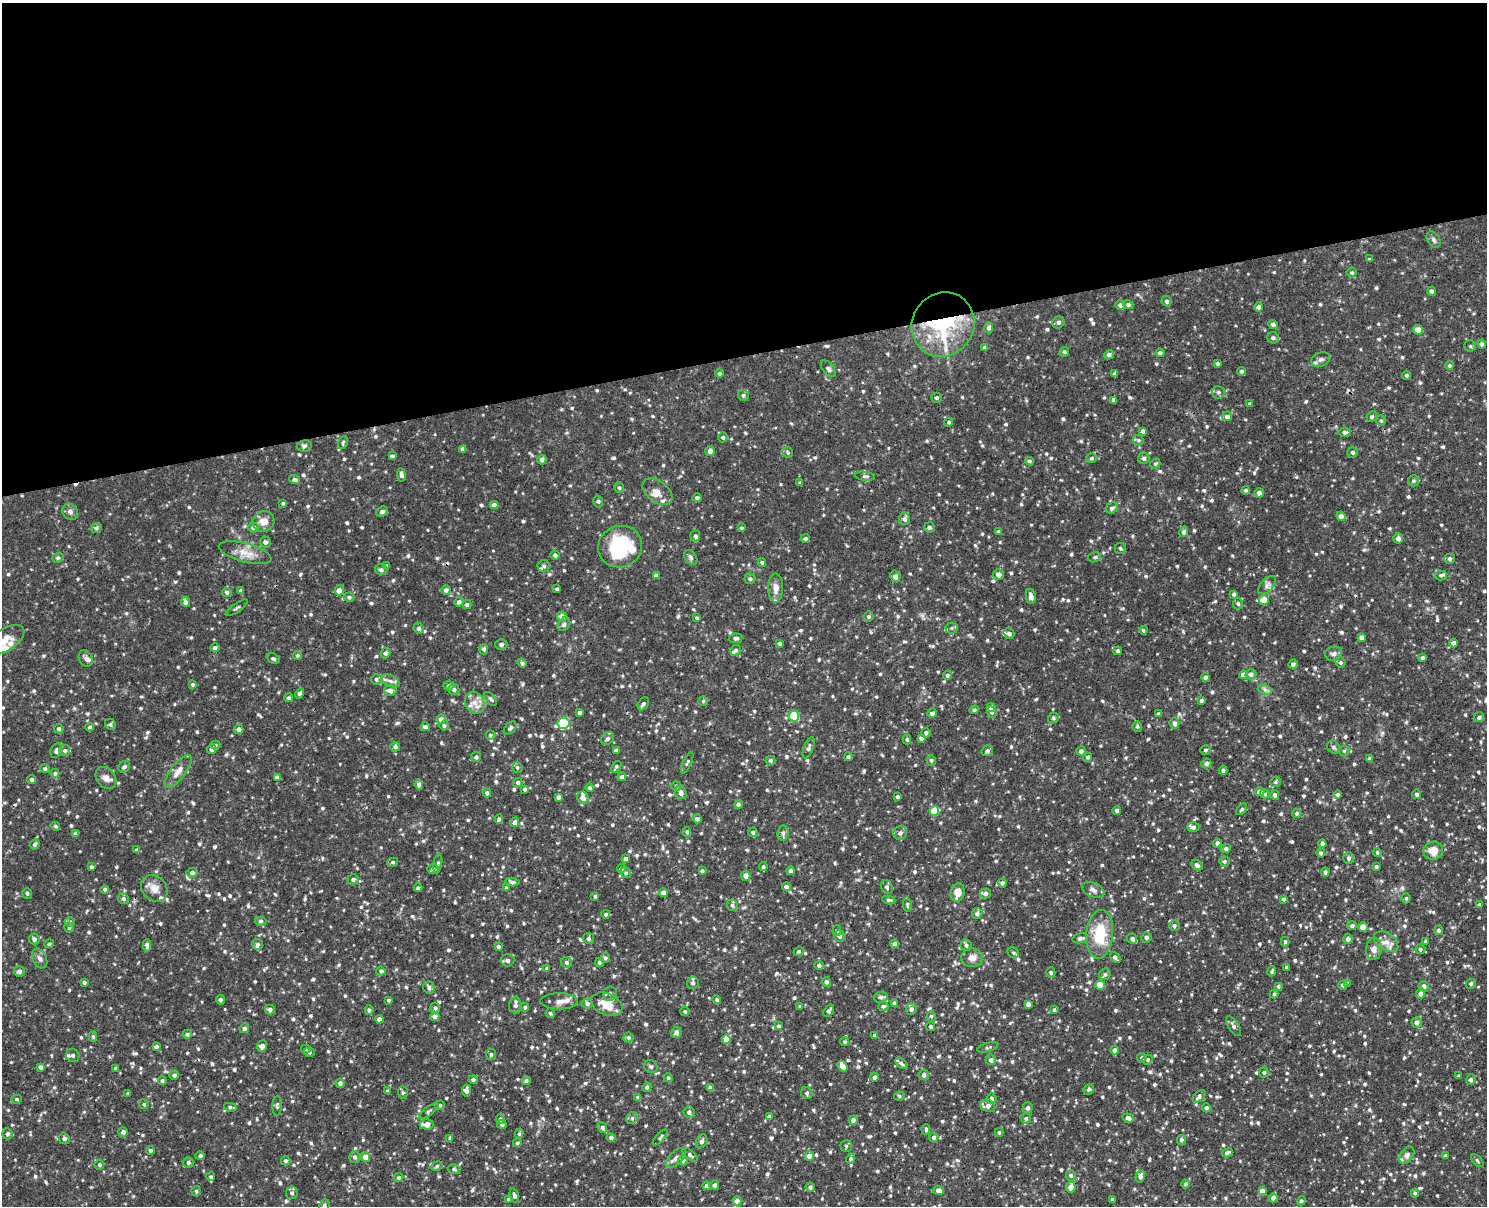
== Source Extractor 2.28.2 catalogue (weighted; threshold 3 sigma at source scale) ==
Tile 2 of 3 x 4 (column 2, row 1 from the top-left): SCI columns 1637-3121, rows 3671-4874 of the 4867 x 4930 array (HDU 1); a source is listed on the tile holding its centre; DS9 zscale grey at full resolution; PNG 1489 x 1208 px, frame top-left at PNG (2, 3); each listed source drawn as its Kron ellipse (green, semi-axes under 4 px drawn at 4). Shown black and unused: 29% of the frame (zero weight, under 3 of 4 exposures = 6% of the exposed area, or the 3 px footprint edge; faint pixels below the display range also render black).
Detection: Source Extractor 2.28.2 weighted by HDU 2 'WHT'; one run over the whole footprint, this tile lists its part. Background 0.0315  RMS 0.0032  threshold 0.0143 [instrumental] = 3 sigma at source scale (4.5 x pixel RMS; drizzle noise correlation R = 1.50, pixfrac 1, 0.05/0.05 arcsec/px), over >= 5 px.
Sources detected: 1119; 5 cosmic-ray / hot-pixel residue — neither listed nor drawn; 22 inside a brighter listed object's ellipse — not listed separately; of the other 1092, all 500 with FLUX_AUTO >= 0.525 (the completeness limit of this list) listed and drawn (592 fainter detections not listed), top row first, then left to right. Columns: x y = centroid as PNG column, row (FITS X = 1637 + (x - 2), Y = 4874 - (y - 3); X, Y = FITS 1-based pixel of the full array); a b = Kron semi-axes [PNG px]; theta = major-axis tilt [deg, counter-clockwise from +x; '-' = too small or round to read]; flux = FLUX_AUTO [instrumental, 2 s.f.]
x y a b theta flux
1434 240 9 6 -58 0.89
1370 259 4 3 - 0.57
1352 273 5 5 - 0.57
1432 291 4 4 - 0.78
1167 301 5 4 - 0.86
1120 305 5 5 - 1
1128 305 5 4 - 0.81
1259 307 5 4 - 1.1
1058 322 6 5 - 0.89
943 324 33 31 55 38
1273 325 5 4 - 0.83
989 328 5 4 - 0.96
1418 330 5 4 - 3.4
1273 338 6 5 - 0.91
1482 344 4 4 - 0.96
1470 346 5 5 - 0.54
985 348 4 4 - 0.96
1064 352 5 4 - 0.61
1160 353 4 4 - 0.84
1109 355 5 4 - 0.99
1321 359 9 7 19 1.2
1217 363 4 3 - 0.65
1449 365 4 4 - 0.53
828 369 10 5 -51 0.84
1242 371 4 4 - 0.65
719 373 4 4 - 0.6
1115 374 4 4 - 0.81
1406 375 4 4 - 0.54
1218 392 6 6 - 0.83
743 395 6 5 - 0.66
937 398 5 5 - 0.63
1114 400 4 4 - 0.94
1250 404 4 4 - 0.57
1227 416 5 5 - 1.3
1372 417 5 5 - 0.79
1381 421 5 5 - 0.6
949 422 4 4 - 0.57
1143 431 4 4 - 1
1344 432 6 5 - 0.9
723 437 5 5 - 0.61
1138 440 5 5 - 0.59
343 443 7 4 64 0.55
304 446 7 5 11 0.72
463 449 4 4 - 1.4
710 451 5 4 - 1.5
788 452 6 5 - 0.53
1352 452 5 5 - 0.97
392 456 4 3 - 0.77
1091 458 5 4 - 0.59
1144 458 6 5 - 0.72
542 460 5 4 - 1.2
1030 461 4 4 - 0.59
1155 464 5 4 - 0.56
401 475 7 4 -82 1.2
865 476 10 4 -7 0.74
294 480 5 4 - 1
1413 481 6 5 - 0.76
800 483 4 3 - 0.57
619 488 5 5 - 0.58
1246 490 4 4 - 0.65
657 492 17 10 -39 2.8
1259 493 5 4 - 1.3
697 498 4 4 - 0.7
598 501 6 4 -74 0.59
283 503 4 3 - 0.54
494 505 4 4 - 1.8
1112 508 6 5 - 0.95
382 511 6 5 - 0.95
70 512 9 7 -48 1.1
1341 516 5 4 - 1.9
904 519 6 5 - 1.2
263 522 11 10 - 2.9
253 527 5 5 - 1.3
929 527 5 5 - 0.71
96 528 5 5 - 0.86
741 528 4 4 - 0.54
999 532 4 4 - 0.99
1184 532 5 4 - 0.81
695 536 5 5 - 0.6
805 538 5 4 - 0.75
1398 538 5 5 - 1.2
265 542 5 5 - 1.1
620 547 22 20 22 25
1120 549 6 5 - 0.57
245 553 27 9 -15 4.1
555 555 5 4 - 0.84
691 557 8 5 -52 0.84
1095 557 7 5 15 0.59
58 558 6 4 20 0.53
1450 559 5 5 - 0.73
762 562 4 4 - 0.63
386 566 4 3 - 0.62
544 566 6 5 - 0.74
381 570 6 5 - 0.89
999 575 5 5 - 1.7
1441 575 6 5 - 0.56
656 576 4 4 - 1.4
895 576 6 5 - 1.4
750 579 5 5 - 0.69
1267 585 11 6 47 1.1
776 588 14 7 89 2.1
557 589 3 3 - 0.58
339 590 5 4 - 2
446 590 5 4 - 0.91
241 591 4 3 - 0.75
227 592 5 4 - 0.68
1234 594 4 4 - 0.8
1031 596 7 4 -79 1.4
349 597 5 4 - 0.62
1264 600 5 5 - 5
186 602 5 4 - 1
459 602 5 4 - 0.93
467 604 4 4 - 0.72
1238 604 6 5 - 0.69
237 608 13 3 35 0.53
562 616 5 4 - 2.2
869 616 5 5 - 0.54
697 618 3 3 - 0.6
564 624 7 5 54 0.93
419 628 5 5 - 0.82
952 628 6 5 - 0.73
1143 630 4 4 - 0.55
1009 633 5 5 - 1
1361 637 4 4 - 1.3
736 638 7 5 10 0.81
5 640 21 11 32 3.9
1453 643 4 4 - 1.2
501 644 6 5 - 0.95
779 644 4 4 - 0.79
215 648 4 4 - 0.81
484 649 5 4 - 0.84
736 650 6 5 - 0.64
1118 651 4 4 - 0.53
386 653 5 4 - 0.96
1334 654 8 7 - 1.1
298 655 4 4 - 0.61
86 658 8 6 -61 1.2
1422 658 4 4 - 0.84
273 659 7 5 -24 0.69
1340 662 5 5 - 0.62
522 663 4 3 - 0.74
1293 664 5 4 - 0.76
1251 674 5 5 - 1.1
947 675 4 4 - 0.78
1244 675 4 4 - 2.5
1206 677 4 4 - 1.1
376 679 5 5 - 0.72
390 681 10 5 -25 1.2
192 684 4 3 - 0.56
448 686 5 5 - 0.87
454 689 6 5 - 0.92
390 690 6 5 - 1.7
1265 690 7 4 -19 0.78
299 693 5 4 - 0.91
288 698 4 4 - 0.56
491 699 8 4 -51 0.7
1201 700 4 4 - 0.57
703 701 5 4 - 0.56
475 703 11 9 -62 2.7
643 704 7 5 55 0.96
991 707 4 4 - 2.3
974 710 5 4 - 0.66
579 712 4 3 - 0.63
992 712 6 4 -65 0.71
932 713 5 4 - 0.98
1159 714 3 3 - 0.62
794 716 5 5 - 14
1479 717 5 4 - 0.8
1053 718 6 5 - 0.54
441 719 5 4 - 1.7
564 723 6 5 - 27
1174 723 6 5 - 1
110 724 6 5 - 0.68
444 725 5 4 - 0.64
1137 726 5 5 - 0.59
90 727 4 4 - 0.59
425 727 4 4 - 0.98
510 728 7 5 44 0.83
59 729 5 4 - 0.75
239 729 4 4 - 1.5
926 733 5 4 - 0.86
490 735 5 4 - 0.63
608 738 7 5 47 0.87
921 738 4 4 - 1.2
907 739 5 4 - 0.53
215 745 5 4 - 0.53
395 747 5 5 - 0.75
1334 747 7 6 - 0.71
809 748 11 5 69 0.98
211 749 5 4 - 0.99
56 750 8 5 66 0.97
65 750 5 5 - 0.85
616 750 4 3 - 0.78
1205 750 5 4 - 0.55
987 751 6 5 - 0.94
1081 751 4 4 - 1
1344 751 5 5 - 0.54
476 757 5 5 - 0.78
848 757 4 4 - 0.6
1088 757 4 4 - 0.77
1370 759 4 4 - 1
931 760 5 4 - 0.79
770 761 5 5 - 0.78
687 763 12 4 65 0.61
1206 763 5 4 - 0.61
124 767 6 5 - 0.6
517 767 5 5 - 0.62
616 767 6 4 52 0.54
45 769 4 4 - 0.64
1223 770 4 4 - 0.9
178 771 20 7 53 2.9
55 773 4 4 - 0.68
277 777 4 4 - 0.94
622 777 4 4 - 0.97
106 778 12 9 -52 2
32 779 4 4 - 0.72
1275 782 5 5 - 0.61
518 783 5 4 - 0.76
419 785 5 4 - 1.3
676 786 5 4 - 0.69
589 788 4 4 - 0.61
525 789 4 3 - 0.65
1259 792 5 4 - 1.6
487 793 4 4 - 0.76
681 793 7 5 -63 1.4
1265 794 5 4 - 0.55
1338 794 4 4 - 0.94
1417 794 4 4 - 0.95
1275 795 5 4 - 0.99
558 797 4 4 - 1.1
897 797 3 3 - 0.61
583 798 6 5 - 1.9
738 804 4 4 - 0.89
1241 809 7 3 47 0.52
1117 810 4 4 - 0.76
934 811 5 5 - 7.2
1297 813 4 4 - 0.65
499 819 5 4 - 0.93
697 819 4 4 - 0.95
515 822 5 4 - 1.7
55 826 5 4 - 0.54
1193 827 6 5 - 0.77
687 832 5 4 - 0.56
753 832 5 4 - 0.7
783 833 7 5 82 1.2
900 833 7 6 - 1.3
76 834 4 4 - 1.1
1217 843 4 4 - 0.92
35 844 5 4 - 0.7
1322 844 4 3 - 1
1226 848 5 4 - 0.82
137 850 4 4 - 0.57
1433 851 10 9 - 4.2
1377 852 4 4 - 0.55
1321 853 4 4 - 0.63
1349 858 6 5 - 0.84
626 859 4 4 - 0.87
1224 861 5 5 - 0.59
393 862 5 4 - 0.63
438 864 10 4 80 0.62
1197 865 6 4 -42 1.1
91 867 4 3 - 0.76
763 867 4 4 - 0.72
1376 867 3 3 - 0.65
433 869 5 4 - 0.75
621 869 4 4 - 0.62
702 871 3 3 - 0.62
790 871 4 4 - 0.86
1325 872 4 4 - 0.8
192 873 5 5 - 1.2
626 873 5 5 - 0.7
746 876 5 4 - 2
353 879 5 5 - 0.82
512 882 7 4 -5 0.69
1002 883 4 4 - 0.77
786 887 4 4 - 1.1
887 887 7 5 -63 0.8
154 888 14 12 -43 3
418 888 4 3 - 0.67
506 888 4 4 - 0.58
105 889 4 4 - 0.72
1093 890 12 7 -25 1.5
27 893 5 5 - 0.66
664 893 4 4 - 1.6
957 893 9 6 75 3.2
985 893 5 5 - 1
595 896 4 3 - 0.56
1406 898 5 4 - 0.53
123 899 5 5 - 0.91
1283 899 4 4 - 0.71
889 900 6 4 -7 0.57
732 905 6 5 - 0.74
907 905 7 4 -82 0.53
1480 905 4 4 - 0.67
977 913 5 5 - 1
606 914 4 4 - 0.63
261 921 6 4 2 0.61
70 922 5 5 - 0.61
1174 926 5 5 - 0.83
1352 926 5 4 - 0.8
69 927 5 4 - 0.56
1363 927 4 4 - 3.9
837 930 5 4 - 0.53
1439 930 4 4 - 0.85
1100 934 24 13 85 12
839 936 5 5 - 1.2
1146 937 5 5 - 0.84
589 938 5 5 - 0.78
1080 938 8 4 11 1.1
34 939 5 5 - 1.1
1132 939 5 5 - 0.86
1348 939 5 5 - 1.1
1285 942 5 3 - 0.55
1386 942 13 8 -33 2.3
1426 942 4 4 - 0.7
49 944 5 4 - 0.56
258 944 5 5 - 0.7
895 944 4 4 - 1.4
147 945 6 4 -89 1.1
966 945 6 5 - 0.86
498 947 4 3 - 0.73
1374 949 11 8 82 2.1
1420 949 5 5 - 0.71
799 951 5 4 - 0.58
1013 953 6 5 - 0.53
1115 957 6 4 -52 1
40 958 10 7 -65 1.3
605 958 5 4 - 0.7
972 958 11 9 0 2.4
507 960 7 6 - 1.3
567 962 5 5 - 0.86
599 962 4 4 - 0.58
819 965 5 4 - 0.92
1287 967 3 3 - 0.82
547 969 4 4 - 0.57
19 971 6 5 - 1
381 971 4 4 - 0.75
1272 971 5 4 - 0.56
1051 972 5 4 - 0.59
1105 974 6 5 - 0.74
84 982 4 4 - 0.78
826 982 4 4 - 0.77
693 983 6 5 - 0.92
1348 984 4 4 - 0.66
1471 984 5 5 - 0.62
1100 985 5 4 - 5.1
1343 985 5 4 - 0.77
1278 986 4 4 - 0.59
1424 986 5 5 - 1.1
429 988 6 5 - 0.96
610 993 7 7 - 0.91
1420 993 5 4 - 1.2
1274 994 4 4 - 0.53
881 997 7 5 10 0.86
220 1000 5 4 - 0.82
389 1000 3 3 - 0.56
717 1000 4 4 - 0.55
559 1001 19 8 0 2.1
894 1003 4 4 - 0.86
587 1004 5 5 - 1
607 1004 16 10 -24 5.8
1028 1004 4 4 - 1.4
515 1005 8 6 83 1.1
800 1006 4 4 - 0.55
883 1006 5 5 - 0.75
525 1007 4 4 - 0.64
435 1008 5 5 - 0.75
911 1009 5 5 - 1.2
270 1010 5 5 - 1.1
369 1010 5 4 - 0.64
1054 1010 4 3 - 0.65
829 1011 7 4 54 0.9
685 1012 4 4 - 0.53
550 1013 5 4 - 0.55
435 1016 4 4 - 1.7
931 1016 5 4 - 0.53
379 1019 4 4 - 1.3
1417 1022 5 5 - 1.5
779 1026 4 3 - 0.92
1233 1026 11 5 -57 0.92
931 1027 4 4 - 0.77
244 1028 5 4 - 0.77
676 1032 5 5 - 0.93
187 1034 5 4 - 0.76
875 1036 3 3 - 0.67
93 1037 5 4 - 0.62
628 1037 5 5 - 0.64
726 1039 5 4 - 3.6
845 1042 4 4 - 0.59
156 1046 4 3 - 1
262 1046 6 5 - 1.4
988 1047 11 4 15 0.56
306 1049 5 4 - 0.55
1114 1050 4 4 - 1.1
309 1052 5 4 - 0.53
491 1054 5 5 - 0.66
73 1056 7 6 - 0.81
1142 1058 5 4 - 0.67
991 1060 5 5 - 1.4
1148 1060 5 5 - 0.72
901 1063 7 4 -41 0.79
843 1066 6 4 -53 2.4
41 1067 4 4 - 1.2
651 1067 7 6 - 0.68
116 1068 4 3 - 0.74
1264 1072 5 4 - 0.64
174 1075 5 4 - 0.75
924 1075 5 5 - 1.1
1459 1076 3 3 - 0.55
874 1077 4 4 - 1
668 1078 4 4 - 0.55
162 1080 4 4 - 0.6
473 1080 5 4 - 0.72
1471 1080 5 5 - 0.88
526 1081 4 4 - 0.84
340 1083 4 4 - 1.2
647 1087 5 4 - 0.65
710 1088 4 4 - 1.4
1089 1089 5 5 - 0.64
388 1091 4 4 - 0.86
466 1091 6 4 -87 1.3
403 1092 6 5 - 0.55
807 1093 6 5 - 0.85
128 1094 3 3 - 0.58
899 1096 5 4 - 0.53
1199 1096 7 4 45 0.98
638 1097 4 4 - 0.77
17 1099 5 4 - 0.52
992 1099 5 5 - 0.83
144 1104 5 5 - 0.58
440 1105 5 4 - 0.6
277 1106 10 4 87 0.63
988 1106 8 6 -25 1.8
230 1107 6 4 -9 0.59
1027 1108 5 5 - 0.91
1206 1108 4 4 - 0.83
429 1111 12 4 36 0.63
689 1112 5 5 - 1.1
769 1116 4 4 - 0.82
632 1118 6 5 - 0.67
1026 1118 5 5 - 0.57
1128 1118 6 4 -20 1.3
500 1119 5 4 - 0.62
853 1120 4 4 - 1.2
427 1124 7 5 -2 2.4
502 1124 5 4 - 0.79
602 1127 5 4 - 0.73
926 1129 5 3 - 0.63
123 1132 5 4 - 1
999 1132 4 3 - 0.54
7 1134 5 5 - 0.89
519 1134 5 4 - 0.53
660 1137 10 4 48 0.63
934 1137 5 4 - 0.78
450 1138 4 3 - 0.55
611 1138 4 4 - 0.91
64 1139 5 5 - 0.87
1181 1140 5 4 - 0.83
702 1141 7 5 65 1
517 1143 4 4 - 0.61
846 1146 5 5 - 0.53
150 1150 4 4 - 0.82
1227 1153 6 4 23 1.1
690 1155 9 4 -39 0.82
1407 1155 9 6 51 0.92
200 1156 4 4 - 0.72
809 1156 5 4 - 2.1
1445 1156 3 3 - 0.71
355 1157 6 5 - 0.98
366 1157 5 4 - 3.3
676 1158 12 6 45 1.4
850 1159 5 4 - 0.65
286 1161 4 4 - 0.65
683 1161 5 4 - 0.91
1477 1161 8 4 -46 0.54
188 1162 5 5 - 0.78
99 1165 5 4 - 0.63
437 1166 6 5 - 0.58
454 1169 6 4 -15 0.61
1071 1175 5 5 - 0.69
1140 1176 6 4 73 1.1
211 1177 4 4 - 0.56
399 1178 5 4 - 0.61
1185 1184 4 4 - 0.69
714 1185 5 4 - 0.82
707 1186 4 4 - 1.3
810 1187 5 4 - 0.71
1071 1187 5 4 - 2.6
196 1191 5 4 - 0.65
938 1191 5 4 - 2
1262 1191 4 4 - 2.1
292 1193 6 6 - 0.97
1415 1193 4 4 - 0.58
514 1195 7 4 -73 0.94
1273 1198 4 4 - 1.5
509 1199 4 4 - 0.84
1112 1199 3 3 - 0.58
737 1201 4 4 - 2
1301 1201 4 4 - 0.59
324 1205 6 5 - 0.76
Overlapping masked pixels (flux is a lower limit): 1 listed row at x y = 943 324
Isophote crosses this tile's border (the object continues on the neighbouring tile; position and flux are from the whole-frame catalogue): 2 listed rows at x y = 5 640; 324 1205